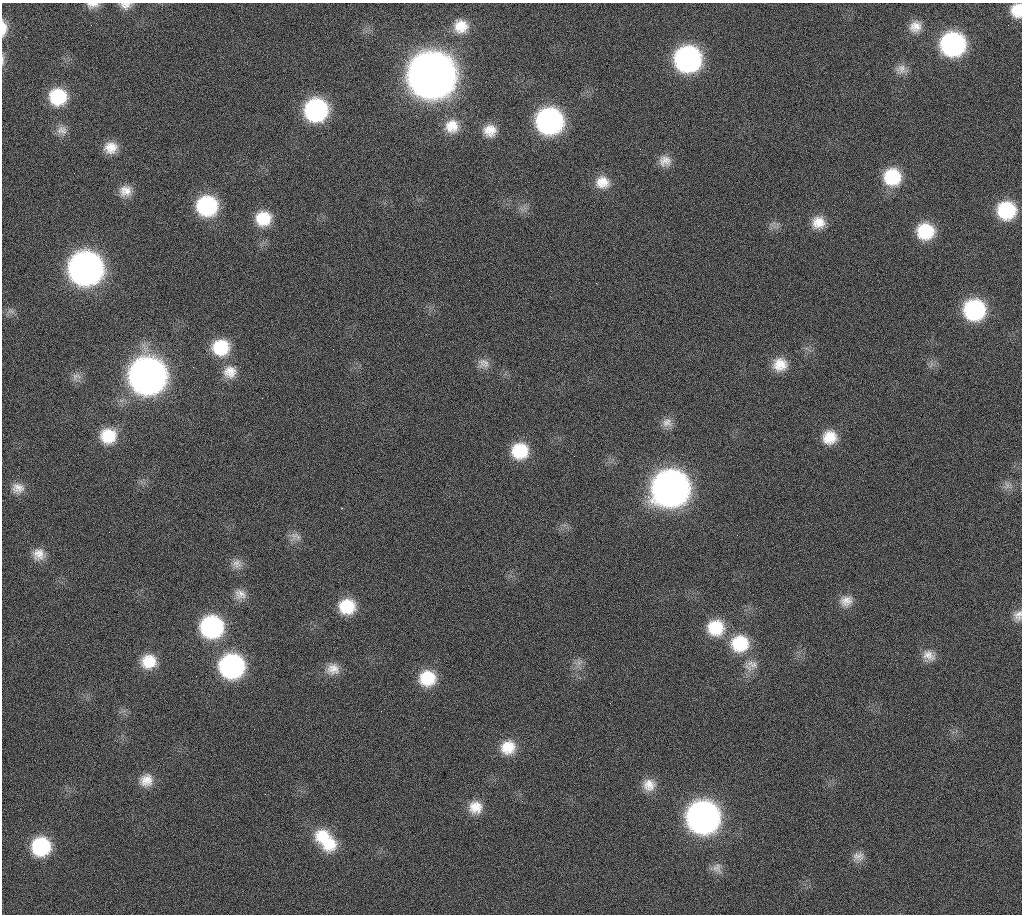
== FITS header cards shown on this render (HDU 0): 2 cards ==
NAXIS1  =                 1020 / length of data axis 1
NAXIS2  =                 912  / length of data axis 2

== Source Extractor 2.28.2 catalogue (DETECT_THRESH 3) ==
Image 1020 x 912 px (HDU 0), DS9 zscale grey, 1 PNG px = 1 image px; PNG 1024 x 916 px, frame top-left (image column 1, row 912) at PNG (2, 3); no overlay
Background 272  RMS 17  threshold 51.1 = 3 sigma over >= 5 px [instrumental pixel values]
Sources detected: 73; all 73 listed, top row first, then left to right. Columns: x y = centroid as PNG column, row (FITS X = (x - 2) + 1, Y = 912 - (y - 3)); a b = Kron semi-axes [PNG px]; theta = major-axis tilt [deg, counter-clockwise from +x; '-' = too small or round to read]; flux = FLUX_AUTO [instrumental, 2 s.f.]
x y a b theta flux
92 5 16 7 4 7.5e+03
125 5 14 8 0 8.1e+03
1017 10 13 11 86 2.3e+04
91 25 2 2 - 6.1e+03
461 26 18 18 - 2.6e+04
915 26 15 14 - 1.4e+04
4 28 18 7 -90 1.3e+04
953 44 18 17 - 2.5e+05
688 59 18 17 - 3.5e+05
3 60 19 4 89 3.8e+03
901 69 15 13 5 1.0e+04
432 75 21 21 - 4.7e+06
58 97 17 16 - 5.9e+04
316 110 18 17 - 2.0e+05
549 121 18 17 - 3.6e+05
452 126 18 17 - 2.3e+04
62 130 15 13 -12 1.1e+04
490 130 15 14 - 1.8e+04
111 148 15 13 19 1.8e+04
665 161 15 13 -8 1.2e+04
892 177 18 18 - 5.9e+04
602 182 18 15 -1 1.9e+04
125 191 16 14 17 1.5e+04
207 206 18 17 - 1.2e+05
1006 210 18 17 - 7.7e+04
263 218 17 16 - 3.6e+04
818 222 16 16 - 2.0e+04
925 231 17 16 - 5.5e+04
86 268 19 19 - 1.1e+06
974 310 18 17 - 1.4e+05
11 311 12 6 -18 4.8e+03
221 347 18 17 - 5.1e+04
483 363 16 13 -15 1.0e+04
780 364 17 16 - 2.3e+04
931 364 11 2 55 2.4e+03
230 372 18 17 - 2.0e+04
76 376 14 9 21 7.7e+03
147 376 20 19 - 1.6e+06
667 423 15 13 0 1.0e+04
108 436 18 17 - 3.9e+04
830 437 17 16 - 2.6e+04
520 451 17 17 - 4.8e+04
1007 485 11 7 -89 6.3e+03
18 488 17 14 -3 1.3e+04
670 488 20 19 - 1.5e+06
294 535 14 10 48 8.6e+03
39 554 16 15 - 1.5e+04
237 564 14 13 - 1.0e+04
240 594 16 13 -18 1.2e+04
846 601 18 15 15 1.5e+04
347 606 17 16 - 4.2e+04
1018 616 15 10 73 8.9e+03
212 627 18 18 - 1.8e+05
716 628 19 18 - 4.7e+04
740 643 21 19 3 5.8e+04
929 655 18 12 -30 1.2e+04
149 661 16 15 - 3.0e+04
579 662 10 8 35 6.4e+03
752 664 18 12 -18 1.3e+04
232 666 18 18 - 2.6e+05
333 669 18 15 7 1.6e+04
427 678 18 17 - 4.4e+04
508 747 18 17 - 2.8e+04
146 780 18 16 32 1.8e+04
649 785 17 16 - 1.8e+04
265 794 3 2 - 1.9e+03
475 807 17 16 - 2.1e+04
703 817 19 19 - 9.0e+05
323 835 22 17 18 3.4e+04
329 843 21 20 - 3.9e+04
41 846 17 17 - 8.7e+04
858 856 16 13 7 1.0e+04
717 868 15 12 -70 9.7e+03
At the frame edge (FLAGS 8, measured only in part): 6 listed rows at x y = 92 5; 125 5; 1017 10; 4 28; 3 60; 1018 616